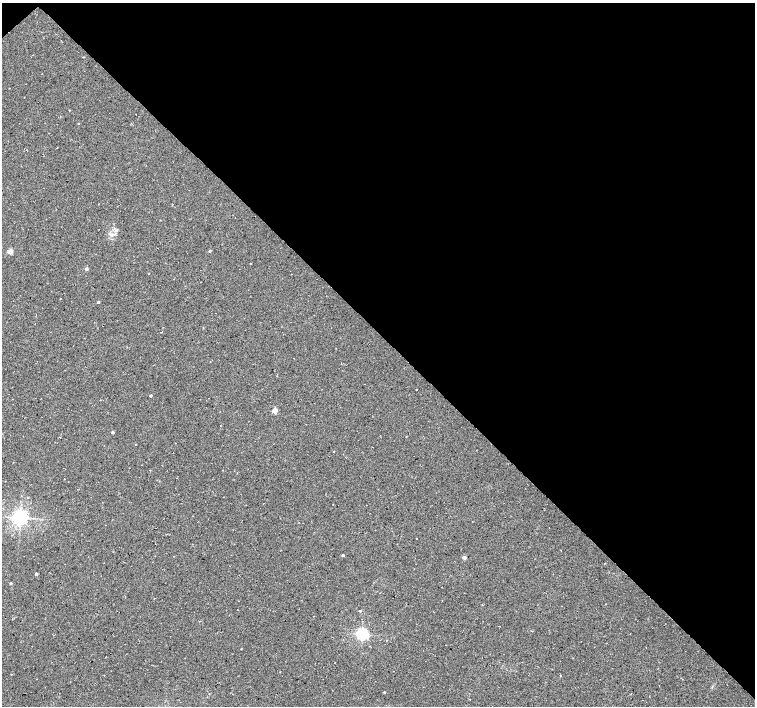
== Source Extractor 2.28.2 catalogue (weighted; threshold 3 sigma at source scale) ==
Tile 3 of 4 x 4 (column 3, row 1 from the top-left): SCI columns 3010-4514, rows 4380-5787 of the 6024 x 6004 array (HDU 1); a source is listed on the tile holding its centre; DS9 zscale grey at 2 x 2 block average (1 PNG px = mean of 2 x 2 image px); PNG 757 x 708 px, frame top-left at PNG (2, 3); no overlay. Shown black and unused: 47% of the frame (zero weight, under 3 of 4 exposures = <1% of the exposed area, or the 3 px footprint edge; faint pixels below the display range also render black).
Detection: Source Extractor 2.28.2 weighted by HDU 2 'WHT'; one run over the whole footprint, this tile lists its part. Background 0.0373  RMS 0.0091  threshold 0.0409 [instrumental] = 3 sigma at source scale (4.5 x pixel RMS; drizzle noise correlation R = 1.50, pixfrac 1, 0.0396/0.0396 arcsec/px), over >= 5 px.
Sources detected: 22; all 22 listed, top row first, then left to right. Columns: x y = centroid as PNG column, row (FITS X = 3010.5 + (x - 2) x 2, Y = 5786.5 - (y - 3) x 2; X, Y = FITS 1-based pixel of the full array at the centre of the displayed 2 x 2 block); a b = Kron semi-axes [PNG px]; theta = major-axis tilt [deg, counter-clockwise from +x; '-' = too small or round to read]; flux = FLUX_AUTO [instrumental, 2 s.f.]
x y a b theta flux
69 110 2 2 - 0.95
78 124 2 2 - 0.87
112 235 6 3 30 4.2
10 251 3 2 - 35
210 251 3 2 - 2.2
86 269 3 2 - 6.7
149 273 2 2 - 1
98 302 2 2 - 4
416 390 2 2 - 0.83
151 395 2 2 - 4.2
274 410 3 2 - 34
112 432 2 2 - 4.5
406 437 3 2 - 0.84
20 518 4 4 - 960
343 555 2 2 - 4.3
464 557 2 2 - 10
36 574 2 2 - 6.4
11 583 2 2 - 3.3
360 611 2 2 - 2.3
362 634 4 3 - 430
241 649 2 2 - 0.96
384 692 3 2 - 1.5
Diffuse or blended objects may show on this block-average render without a row.